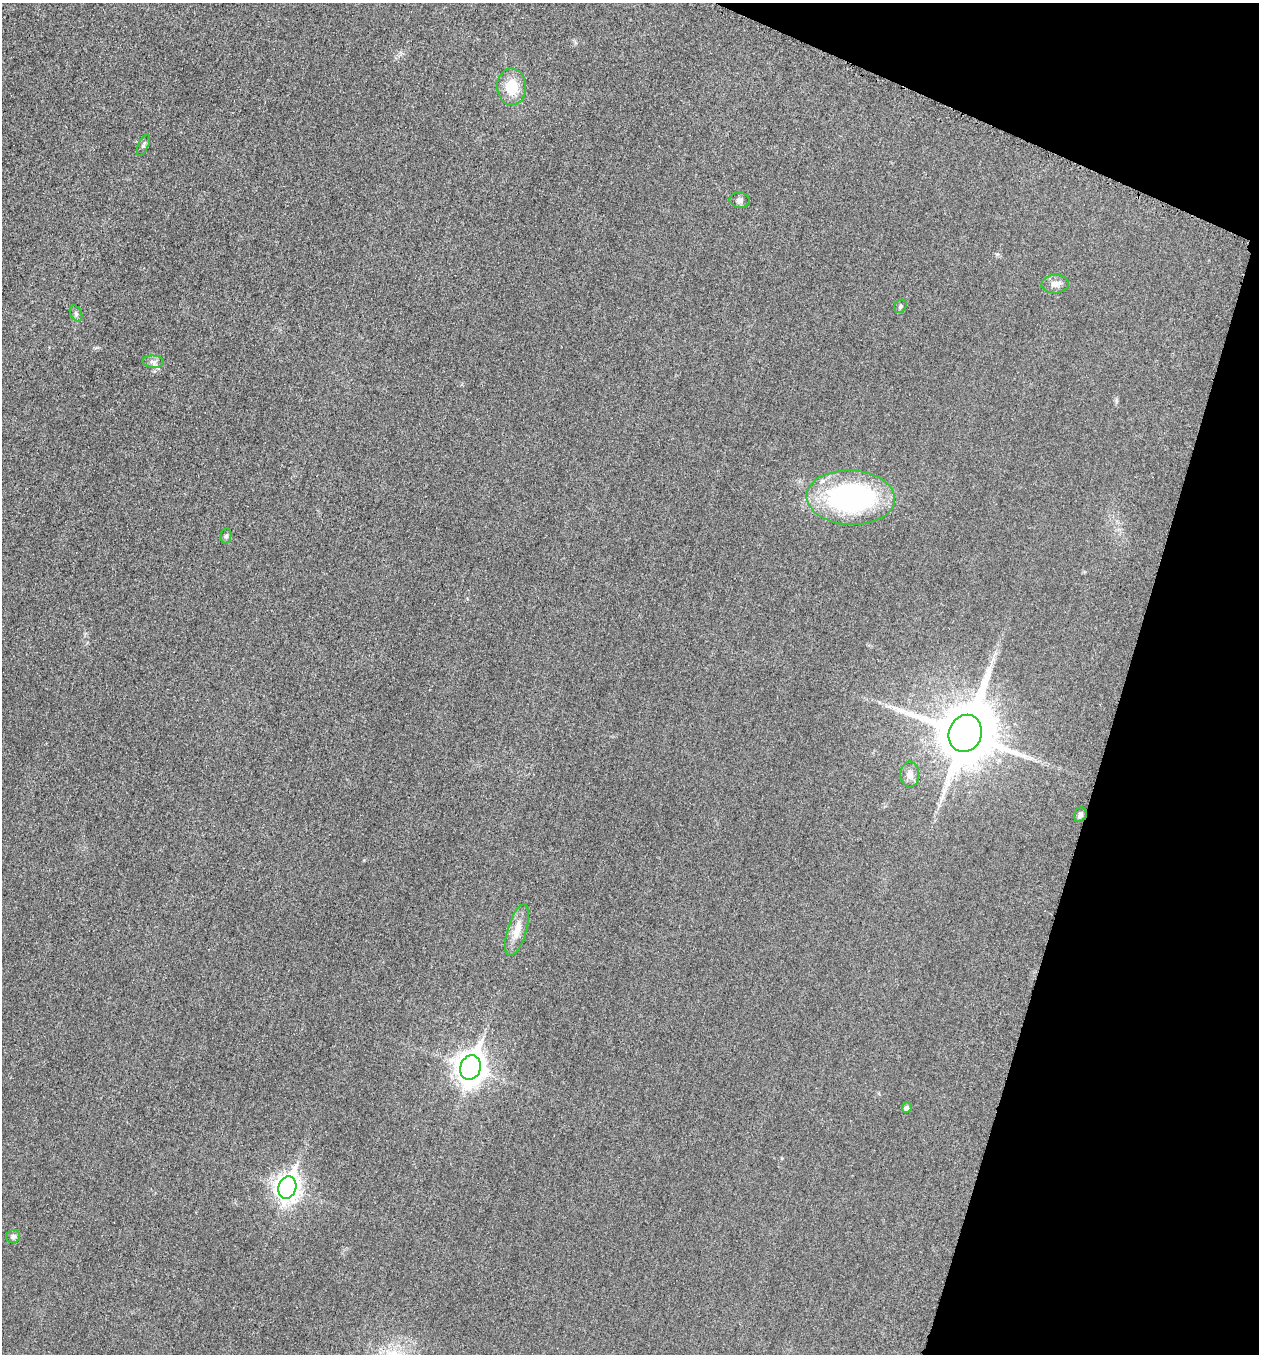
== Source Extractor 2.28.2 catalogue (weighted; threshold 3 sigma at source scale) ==
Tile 8 of 4 x 4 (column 4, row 2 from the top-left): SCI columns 3970-5226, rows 2726-4077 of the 5507 x 5463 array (HDU 1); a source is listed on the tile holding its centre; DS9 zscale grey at full resolution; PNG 1261 x 1356 px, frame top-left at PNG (2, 3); each listed source drawn as its Kron ellipse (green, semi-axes under 4 px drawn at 4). Shown black and unused: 15% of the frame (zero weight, under 3 of 5 exposures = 4% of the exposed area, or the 3 px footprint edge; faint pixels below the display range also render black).
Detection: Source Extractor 2.28.2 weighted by HDU 2 'WHT'; one run over the whole footprint, this tile lists its part. Background 0.0227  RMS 0.0053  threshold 0.0237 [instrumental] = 3 sigma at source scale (4.5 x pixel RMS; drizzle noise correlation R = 1.50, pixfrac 1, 0.05/0.05 arcsec/px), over >= 5 px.
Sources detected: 17; all 17 listed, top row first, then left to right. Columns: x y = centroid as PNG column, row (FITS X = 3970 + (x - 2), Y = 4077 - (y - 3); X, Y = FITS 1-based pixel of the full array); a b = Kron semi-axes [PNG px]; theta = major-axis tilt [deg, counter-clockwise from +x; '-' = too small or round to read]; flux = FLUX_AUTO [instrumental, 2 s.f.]
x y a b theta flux
512 87 18 14 -87 12
143 145 12 5 67 1.3
740 200 10 7 -4 1.7
1055 284 14 9 3 3.3
900 306 7 5 51 1.1
76 313 8 5 -64 1.2
153 362 11 6 -4 2.2
851 498 44 27 -3 110
226 536 8 5 80 1.1
965 733 19 16 69 3800
910 774 13 9 89 3.6
1080 815 7 6 - 1.6
517 930 27 9 73 7.7
470 1067 12 10 72 680
907 1108 5 4 - 1.8
287 1188 11 9 72 420
13 1237 7 6 - 1.5